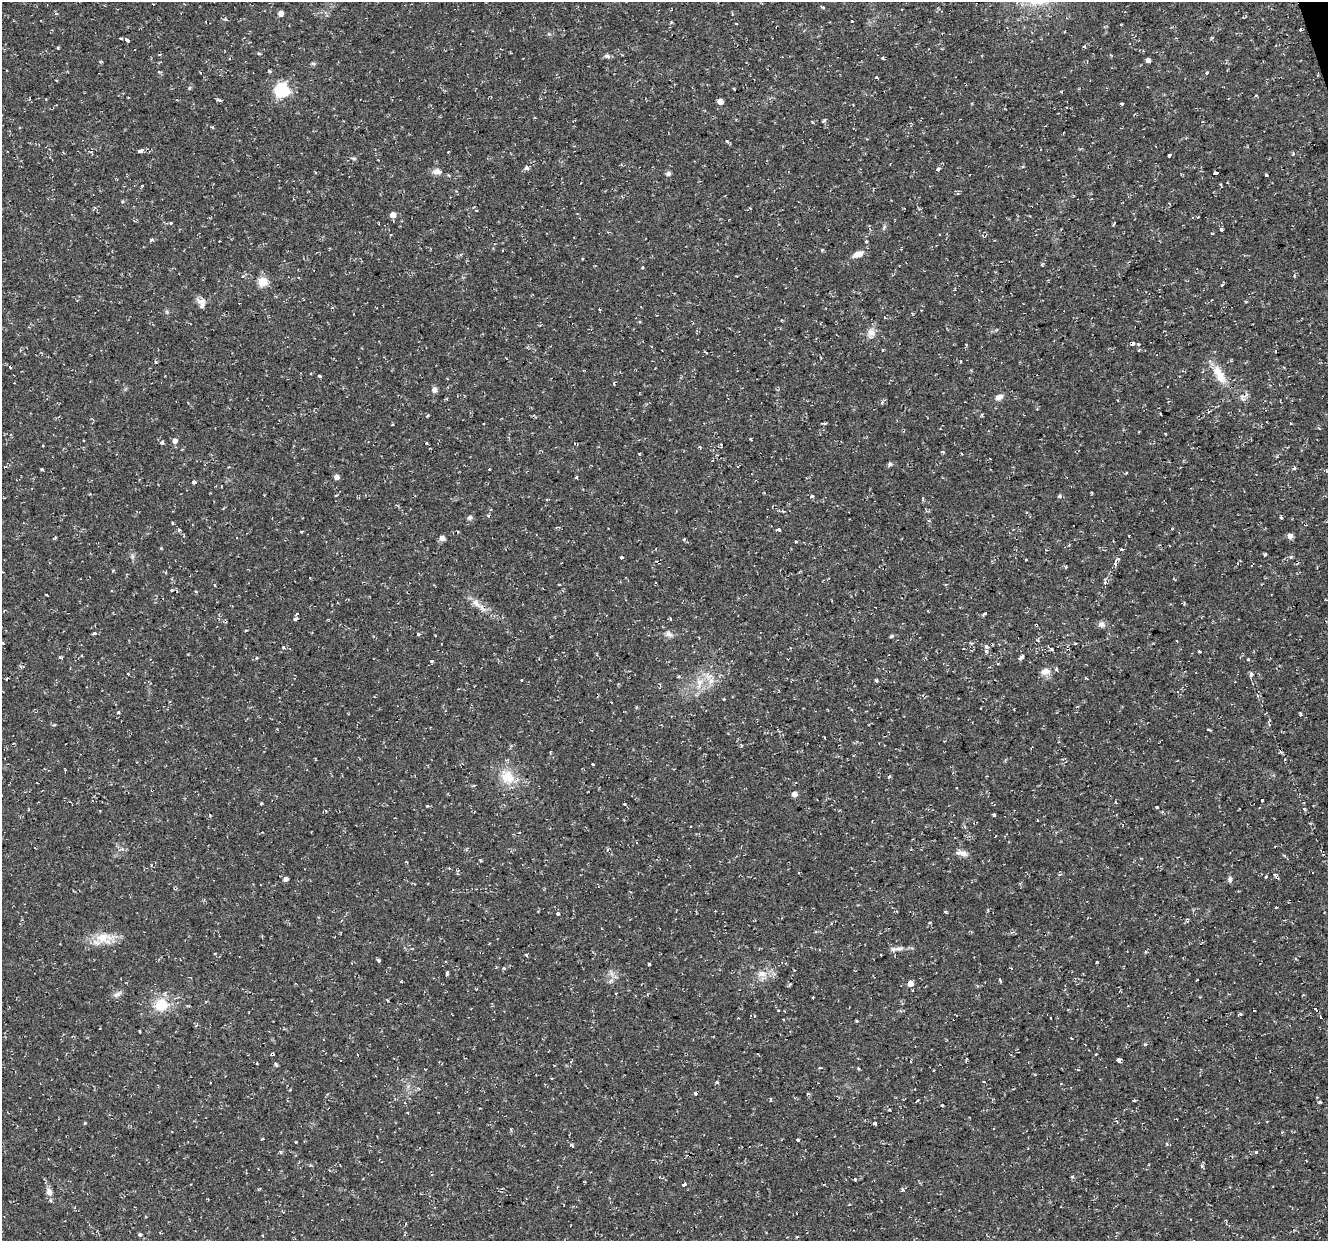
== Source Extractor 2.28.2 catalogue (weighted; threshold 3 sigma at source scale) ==
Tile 10 of 4 x 4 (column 2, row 3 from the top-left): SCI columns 1327-2652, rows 1346-2584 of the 5303 x 5123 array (HDU 1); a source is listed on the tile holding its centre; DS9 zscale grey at full resolution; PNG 1330 x 1243 px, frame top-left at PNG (2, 2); no overlay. Shown black and unused: <1% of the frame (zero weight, under 2 of 3 exposures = <1% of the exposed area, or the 3 px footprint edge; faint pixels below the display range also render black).
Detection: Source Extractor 2.28.2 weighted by HDU 2 'WHT'; one run over the whole footprint, this tile lists its part. Background 0.0251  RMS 0.0042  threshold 0.0187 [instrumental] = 3 sigma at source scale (4.5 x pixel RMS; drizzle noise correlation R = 1.50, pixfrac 1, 0.0396/0.0396 arcsec/px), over >= 5 px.
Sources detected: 242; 30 cosmic-ray / hot-pixel residue — not listed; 2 inside a brighter listed object's ellipse — not listed separately; the other 210 listed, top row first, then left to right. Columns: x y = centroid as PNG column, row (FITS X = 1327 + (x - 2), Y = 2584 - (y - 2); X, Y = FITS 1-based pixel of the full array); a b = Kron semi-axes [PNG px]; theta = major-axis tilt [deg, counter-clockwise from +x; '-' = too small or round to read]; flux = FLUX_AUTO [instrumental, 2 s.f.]
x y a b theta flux
823 8 4 3 - 1.4
281 13 5 5 - 2.8
852 20 3 3 - 2
736 24 3 2 - 0.56
1121 24 3 2 - 0.8
121 38 3 3 - 1.3
127 40 4 3 - 2.7
1085 46 3 3 - 1.1
58 48 3 3 - 0.47
259 53 6 3 0 0.55
622 55 2 2 - 0.3
607 56 8 5 -26 1
883 58 3 3 - 0.55
1148 60 4 4 - 1.4
313 63 6 4 -2 0.58
159 72 4 4 - 0.67
1207 72 4 3 - 0.83
877 77 4 3 - 0.46
189 88 5 3 - 0.51
734 89 3 2 - 0.37
282 90 6 6 - 78
219 100 8 3 -8 0.73
720 102 5 4 - 3
1122 104 3 3 - 0.76
824 121 5 3 - 0.66
212 127 3 3 - 1.2
140 151 5 3 - 5.2
1169 155 3 3 - 2.4
353 159 8 3 -19 0.57
526 168 4 3 - 4.7
938 169 3 3 - 2.8
437 171 11 7 6 2.1
668 173 5 4 - 1.5
1215 173 4 3 - 19
1266 175 3 3 - 3
142 185 3 3 - 1.1
393 215 5 5 - 3.4
171 222 3 3 - 1.1
1221 229 4 3 - 2.4
866 241 3 3 - 1.7
858 254 13 7 24 3.5
1042 264 5 3 - 0.44
642 267 3 3 - 1.5
242 277 4 4 - 0.93
263 282 5 5 - 23
1211 300 3 2 - 0.47
202 301 14 8 -13 2.4
885 317 3 3 - 0.5
871 332 13 9 -59 2.8
1133 343 5 3 - 1
882 350 4 2 - 0.4
961 361 4 2 - 0.37
1219 375 30 12 -62 7.9
319 376 4 3 - 2.3
434 390 5 5 - 2.1
999 397 10 7 27 2
1242 398 10 6 -60 1.5
882 402 6 4 45 0.74
1209 411 5 3 - 0.46
982 415 4 4 - 0.5
427 416 3 3 - 1.3
825 423 6 3 18 0.52
483 424 3 3 - 0.73
1291 424 3 3 - 1.4
751 439 3 3 - 0.57
175 441 5 5 - 1.9
162 442 5 4 - 0.96
574 443 4 3 - 0.36
721 445 5 3 - 0.55
42 446 3 2 - 0.44
699 447 4 3 - 0.74
712 460 3 2 - 0.36
890 464 5 5 - 0.91
1294 468 3 3 - 3.7
42 469 3 3 - 1.7
1327 471 3 3 - 0.54
336 477 5 4 - 2.1
576 478 3 3 - 2.2
194 482 3 3 - 3.3
764 493 4 2 - 0.32
812 496 4 3 - 1.5
1059 496 4 4 - 0.72
488 515 3 3 - 0.74
470 517 8 5 32 0.94
1281 518 4 3 - 0.56
173 523 4 2 - 0.46
778 529 4 3 - 2.3
1172 529 3 3 - 0.37
179 530 5 4 - 0.68
301 531 3 3 - 1.4
1129 535 3 3 - 1.1
1290 536 5 5 - 2
442 538 5 5 - 2.2
795 542 3 3 - 4.5
132 556 7 4 -72 0.81
622 558 3 3 - 1.4
1117 559 4 3 - 1.4
1115 564 4 3 - 1.1
1105 582 6 3 74 0.77
215 585 4 2 - 0.35
172 590 3 3 - 0.35
196 592 4 3 - 0.43
476 603 18 8 -49 3.7
985 613 4 3 - 1.3
297 614 4 3 - 2
295 618 4 3 - 4.7
670 618 3 2 - 0.85
1101 624 9 7 -33 1.6
1036 625 4 3 - 0.87
94 633 4 3 - 1.8
418 634 3 3 - 1.4
891 636 5 4 - 0.66
3 643 3 3 - 0.78
283 647 3 3 - 1.8
986 647 3 3 - 3.6
1199 652 3 3 - 1.8
61 657 6 3 -10 0.54
1022 657 5 3 - 6.3
257 658 4 4 - 0.47
1248 660 3 3 - 0.8
431 661 5 4 - 0.45
23 667 6 3 5 0.53
1045 671 12 9 10 3.1
128 673 3 3 - 1
1251 675 7 5 63 1.1
522 680 3 3 - 0.96
711 681 11 9 52 3.6
876 681 3 3 - 1.5
699 683 18 9 79 5.2
119 712 4 3 - 0.55
1300 715 4 3 - 0.75
1209 729 5 3 - 0.43
824 737 3 2 - 0.5
1285 759 2 2 - 0.43
592 764 3 3 - 2.7
889 776 3 3 - 1
507 777 21 17 -46 9.8
473 786 5 3 - 0.41
152 790 3 3 - 0.64
794 794 4 4 - 3
1262 800 3 3 - 1.5
261 804 3 3 - 0.58
625 804 3 3 - 0.38
1304 809 4 3 - 0.6
326 811 4 3 - 0.34
994 815 4 4 - 0.55
1037 820 3 2 - 0.34
995 836 3 2 - 0.62
466 849 5 4 - 0.58
607 850 5 3 - 0.54
962 853 16 7 -14 2.4
1284 855 4 3 - 0.53
1060 874 5 3 - 0.51
1275 874 3 3 - 1.3
1266 876 4 3 - 0.75
286 879 5 5 - 1.3
1230 879 8 6 82 1.1
1276 908 3 2 - 0.55
945 912 4 3 - 0.47
558 914 4 4 - 1.4
102 937 20 15 10 7.8
899 948 12 7 8 2.2
881 955 3 2 - 0.28
379 960 4 3 - 0.65
1097 962 2 2 - 0.33
649 965 3 3 - 1.4
504 968 4 3 - 0.56
447 973 4 3 - 1.8
611 973 7 4 -71 1.2
762 974 13 9 1 3.5
1000 980 4 3 - 0.84
401 981 3 3 - 0.41
610 981 8 4 37 0.95
910 984 7 6 - 2.3
117 994 14 6 29 1.5
813 998 3 2 - 0.31
161 1005 16 14 20 11
778 1010 3 3 - 0.7
1240 1014 5 3 - 0.49
1320 1017 3 3 - 1
738 1018 2 2 - 0.3
1050 1018 3 2 - 0.38
783 1019 3 2 - 0.3
954 1019 2 2 - 0.58
856 1021 5 3 - 0.38
1145 1044 5 4 - 0.46
273 1054 6 3 -79 0.47
966 1059 4 3 - 0.38
1118 1060 4 3 - 27
276 1064 8 3 -66 0.67
820 1067 4 3 - 0.59
858 1068 4 3 - 0.49
1077 1069 4 3 - 0.54
695 1093 4 3 - 1.9
808 1094 5 3 - 0.44
1134 1100 3 3 - 0.79
942 1105 3 3 - 2
85 1123 4 3 - 0.36
875 1123 3 3 - 1.5
798 1140 3 3 - 2.3
571 1144 3 3 - 3.4
281 1152 4 3 - 0.76
1256 1152 3 3 - 2.3
329 1170 4 2 - 0.3
1072 1176 3 3 - 1.1
363 1179 3 2 - 0.7
855 1179 3 3 - 1.3
684 1185 4 3 - 6.6
902 1189 5 3 - 0.52
49 1192 11 8 -65 2.2
Overlapping masked pixels (flux is a lower limit): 4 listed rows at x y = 476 603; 1036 625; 152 790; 954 1019
Isophote crosses this tile's border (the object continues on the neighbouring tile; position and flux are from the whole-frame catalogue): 2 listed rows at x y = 1327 471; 3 643
Unlisted compact peaks at least as high as the median listed source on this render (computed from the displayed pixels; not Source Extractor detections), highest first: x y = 526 955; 639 454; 822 250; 151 240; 1291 557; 1202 1166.